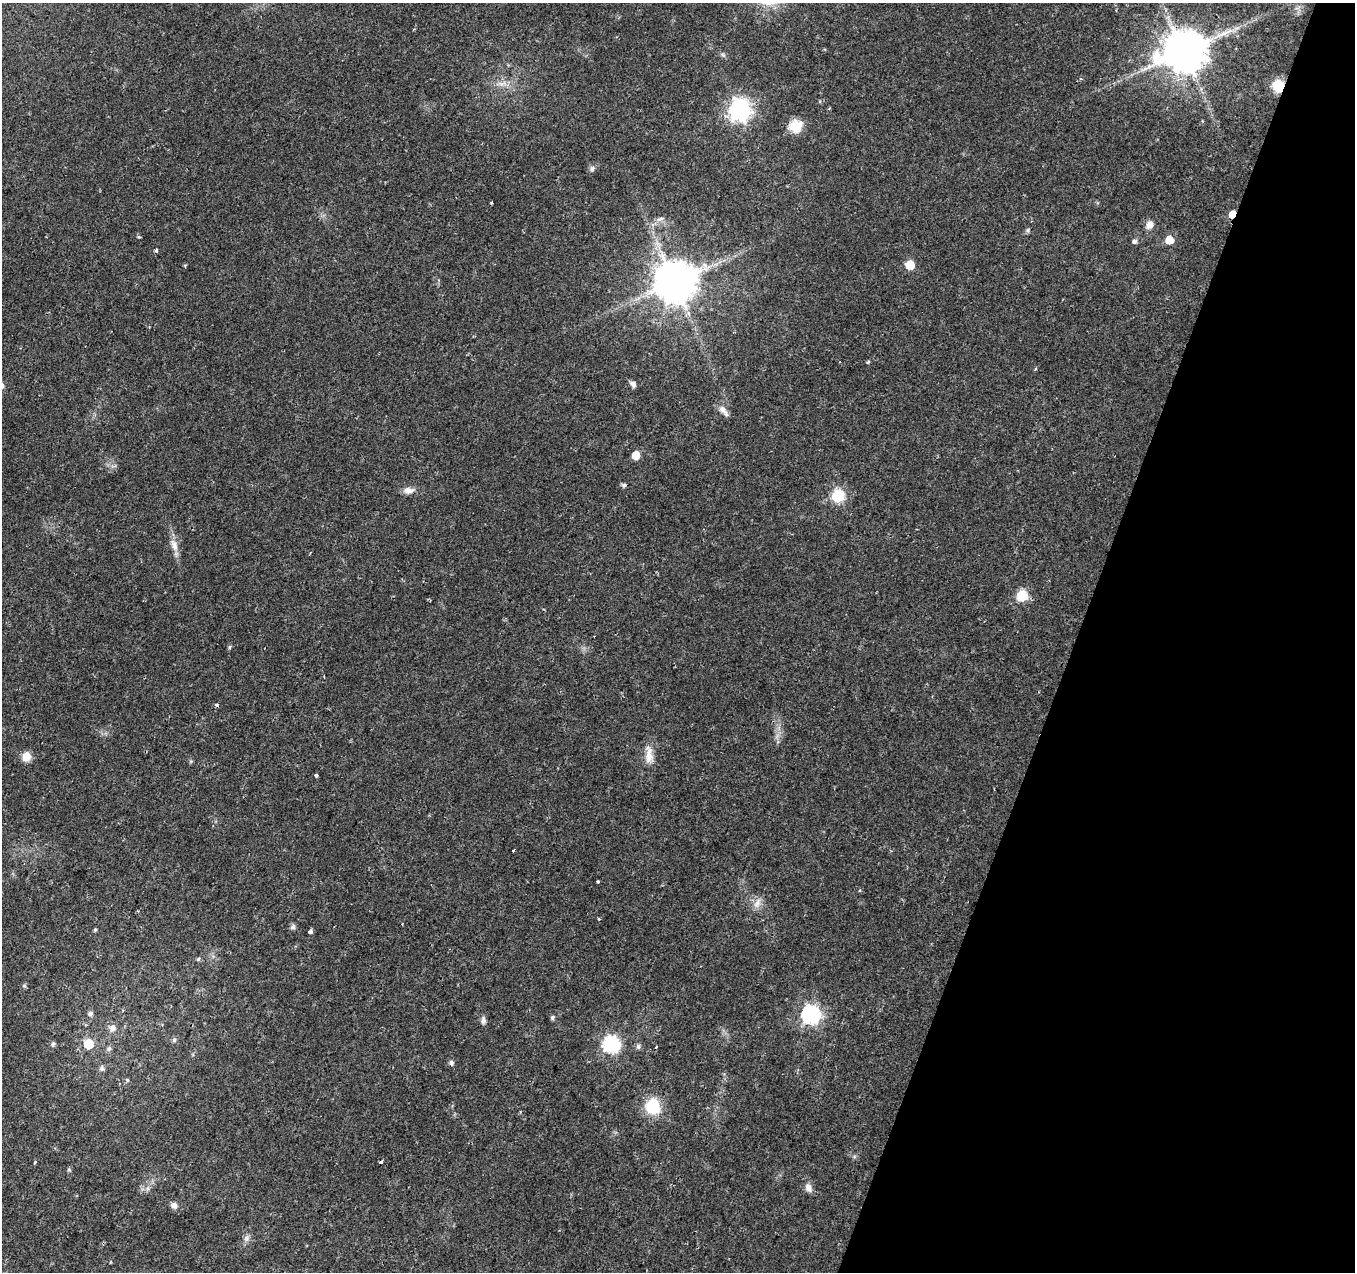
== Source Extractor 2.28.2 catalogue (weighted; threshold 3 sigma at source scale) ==
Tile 8 of 4 x 4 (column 4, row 2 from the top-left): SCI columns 4060-5412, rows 2755-4024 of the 5423 x 5572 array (HDU 1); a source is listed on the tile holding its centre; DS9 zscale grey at full resolution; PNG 1357 x 1274 px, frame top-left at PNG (2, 3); no overlay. Shown black and unused: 21% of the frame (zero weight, under 2 of 3 exposures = <1% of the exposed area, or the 3 px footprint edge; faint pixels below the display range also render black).
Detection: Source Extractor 2.28.2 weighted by HDU 2 'WHT'; one run over the whole footprint, this tile lists its part. Background 0.023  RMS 0.0028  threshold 0.0128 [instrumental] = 3 sigma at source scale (4.5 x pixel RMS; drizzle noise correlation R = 1.50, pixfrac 1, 0.0396/0.0396 arcsec/px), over >= 5 px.
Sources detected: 64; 2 cosmic-ray / hot-pixel residue — not listed; the other 62 listed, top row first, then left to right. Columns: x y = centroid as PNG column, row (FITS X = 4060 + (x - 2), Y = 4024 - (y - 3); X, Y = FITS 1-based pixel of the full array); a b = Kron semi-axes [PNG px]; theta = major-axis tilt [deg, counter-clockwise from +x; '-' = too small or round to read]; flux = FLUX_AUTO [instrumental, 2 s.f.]
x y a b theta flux
1237 28 7 4 19 0.75
1184 51 13 11 22 1100
723 55 7 4 -19 0.49
502 83 13 5 20 1.4
1278 86 12 10 -82 6.6
739 110 8 8 - 170
796 126 17 15 30 4.5
592 169 7 5 87 0.76
492 203 4 2 - 0.33
1232 214 5 4 - 5.2
660 219 13 4 16 0.93
1150 225 10 9 - 2
1028 230 6 4 89 0.47
139 237 4 4 - 0.34
1169 240 5 5 - 5.9
1134 242 4 4 - 1.3
156 250 3 3 - 0.73
910 265 6 6 - 9.4
674 282 11 11 - 1000
868 362 4 3 - 0.39
633 384 8 5 -49 1
723 410 17 7 -51 1.8
636 455 6 5 - 5.6
624 485 6 5 - 0.56
408 491 13 8 1 2
838 496 6 6 - 34
174 545 20 7 -71 2.5
1022 596 6 6 - 22
229 647 5 5 - 0.4
649 755 27 9 -90 3.5
26 756 11 10 - 2.9
316 775 3 3 - 0.7
513 850 3 3 - 0.66
598 881 3 3 - 1
757 903 15 8 64 2
293 927 7 6 - 0.77
95 930 5 4 - 0.38
310 931 4 3 - 1.9
198 959 6 5 - 0.44
24 985 6 5 - 0.48
90 1013 7 6 - 0.75
811 1014 7 7 - 110
552 1017 6 5 - 0.62
483 1020 10 6 -88 1
113 1028 8 8 - 1.6
174 1040 7 5 75 0.6
53 1044 6 5 - 0.64
89 1044 6 6 - 10
611 1044 7 7 - 74
638 1046 6 6 - 0.86
656 1047 3 3 - 0.44
109 1049 7 5 67 0.65
451 1062 6 5 - 0.78
102 1068 7 6 - 0.77
127 1080 5 4 - 0.37
653 1106 14 13 - 11
35 1162 3 3 - 0.69
381 1162 4 3 - 1.5
69 1170 5 5 - 0.41
808 1187 12 8 -66 1.7
174 1205 9 8 - 1.2
247 1238 9 7 67 1.1
Overlapping masked pixels (flux is a lower limit): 3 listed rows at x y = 1184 51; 1278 86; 1232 214